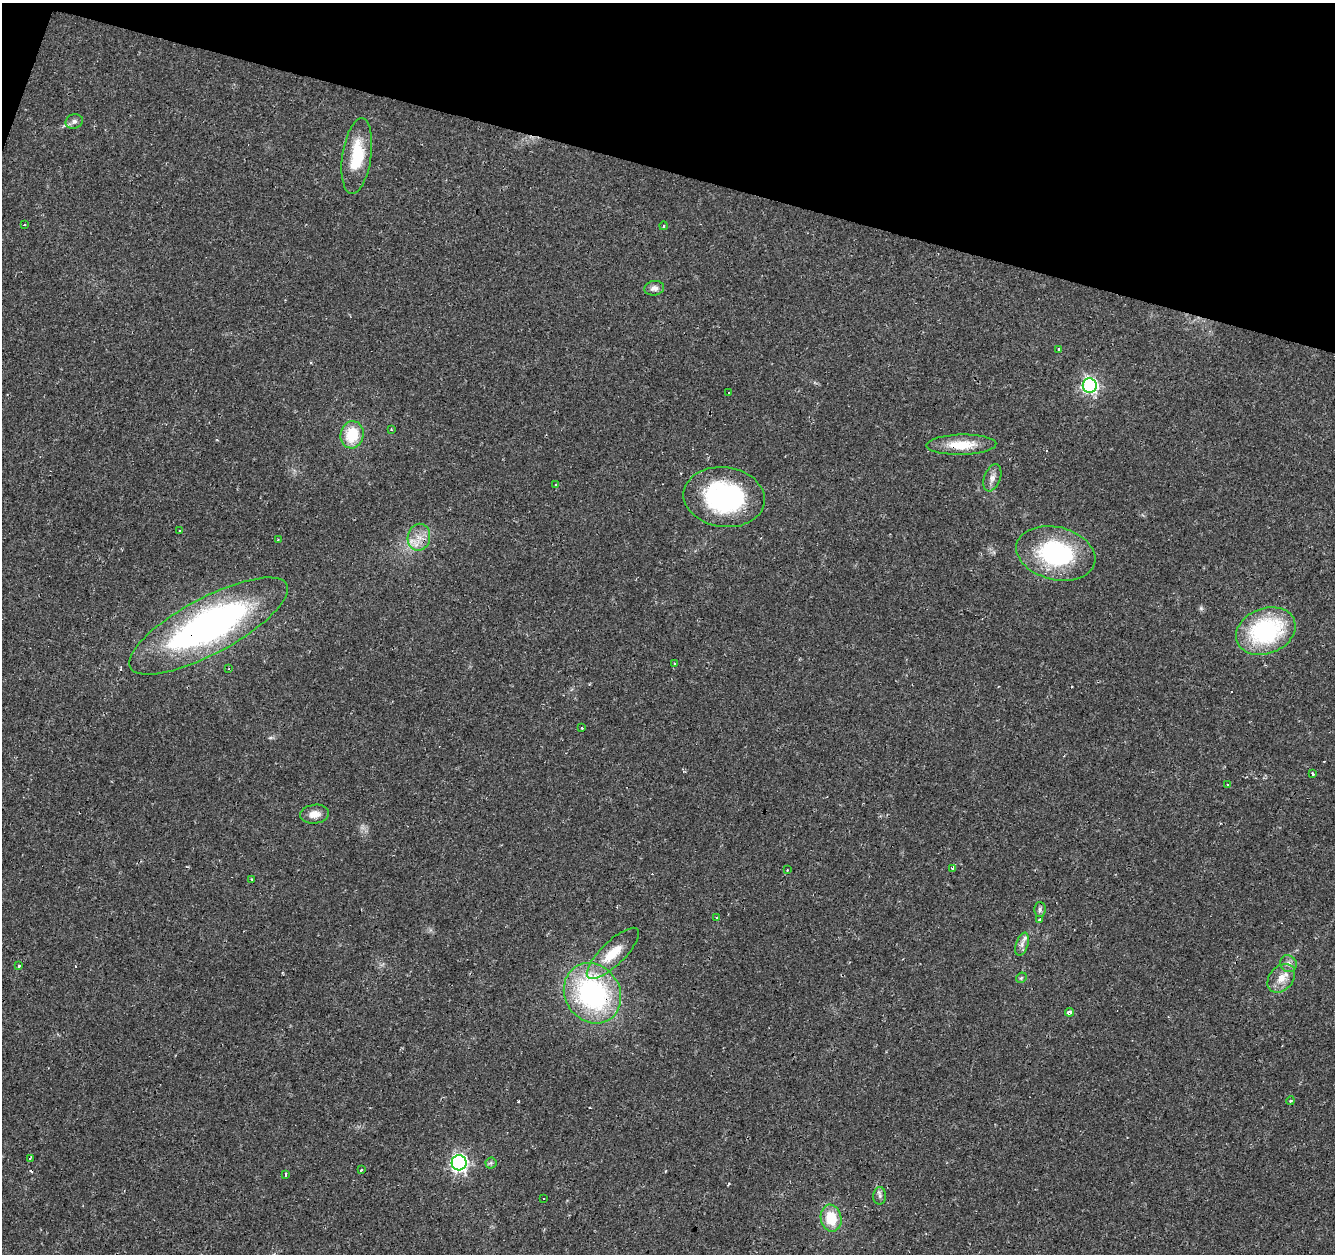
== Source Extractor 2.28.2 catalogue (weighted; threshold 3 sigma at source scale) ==
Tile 2 of 4 x 4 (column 2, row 1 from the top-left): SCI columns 1335-2667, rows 3971-5222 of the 5339 x 5500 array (HDU 1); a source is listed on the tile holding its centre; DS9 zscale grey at full resolution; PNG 1337 x 1256 px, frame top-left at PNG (2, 3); each listed source drawn as its Kron ellipse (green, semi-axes under 4 px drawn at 4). Shown black and unused: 14% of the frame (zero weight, under 2 of 3 exposures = <1% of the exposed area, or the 3 px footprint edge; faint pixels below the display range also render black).
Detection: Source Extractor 2.28.2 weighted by HDU 2 'WHT'; one run over the whole footprint, this tile lists its part. Background 0.0241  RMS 0.0034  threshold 0.0151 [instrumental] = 3 sigma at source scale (4.5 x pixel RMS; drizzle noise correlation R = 1.50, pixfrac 1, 0.0396/0.0396 arcsec/px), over >= 5 px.
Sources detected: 57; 7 cosmic-ray / hot-pixel residue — neither listed nor drawn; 1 inside a brighter listed object's ellipse — not listed separately; the other 49 listed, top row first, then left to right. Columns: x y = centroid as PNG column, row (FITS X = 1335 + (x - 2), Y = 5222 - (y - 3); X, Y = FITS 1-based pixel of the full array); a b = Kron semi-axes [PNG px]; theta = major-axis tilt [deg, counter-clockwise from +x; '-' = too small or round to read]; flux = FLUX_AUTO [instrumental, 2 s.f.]
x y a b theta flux
74 121 9 7 16 1.2
357 156 38 14 82 15
24 224 3 3 - 0.62
663 226 4 3 - 0.26
654 288 10 7 7 1.6
1059 349 3 3 - 0.85
1090 386 7 7 - 73
728 393 3 3 - 1.6
391 430 3 2 - 0.28
352 435 14 11 78 12
961 445 35 10 1 8.3
992 478 14 8 70 1.9
555 485 4 3 - 0.32
724 497 41 30 -8 48
179 531 4 2 - 0.34
419 537 13 11 79 4
278 539 3 2 - 0.52
1056 553 40 26 -14 39
209 626 88 28 28 120
1266 631 31 22 22 40
675 664 3 2 - 0.26
229 669 3 2 - 0.23
581 728 3 3 - 2.1
1313 774 3 3 - 1.6
1227 784 3 2 - 0.48
314 814 15 9 7 3.4
952 869 4 3 - 11
787 870 2 2 - 0.25
252 879 3 2 - 0.33
1040 910 7 5 -89 0.82
716 917 3 3 - 0.44
1040 920 3 3 - 4.5
1022 944 12 6 72 1.6
613 953 34 12 44 9.1
1288 964 9 8 - 1.4
19 966 3 3 - 1.7
1021 978 6 4 44 0.49
1281 978 16 11 47 4.1
592 993 31 27 -56 61
1070 1012 4 4 - 1.5
1290 1101 4 3 - 0.34
30 1158 3 2 - 0.6
459 1163 7 7 - 94
491 1163 5 5 - 0.62
362 1170 3 3 - 0.84
285 1175 4 3 - 1.3
880 1196 9 6 86 0.98
543 1198 3 3 - 0.8
831 1218 13 10 -79 9.2
Overlapping masked pixels (flux is a lower limit): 3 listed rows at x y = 961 445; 209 626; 592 993
Unlisted compact peaks at least as high as the median listed source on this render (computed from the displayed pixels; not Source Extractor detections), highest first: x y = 518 1101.